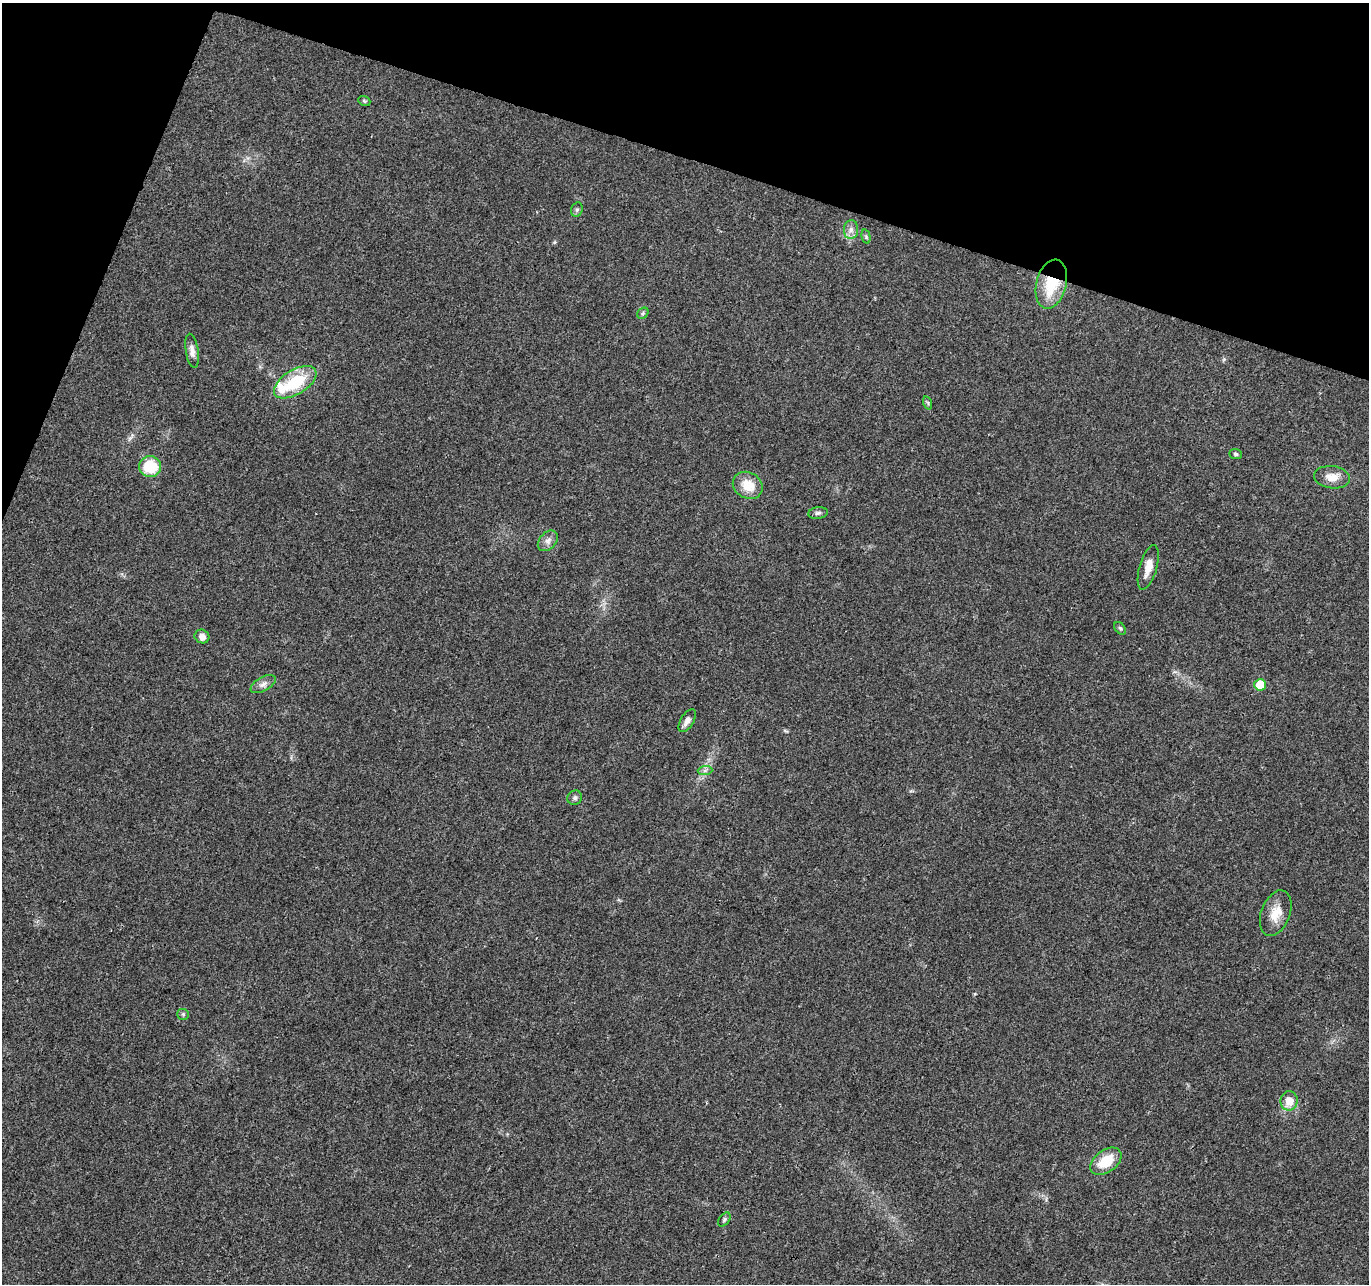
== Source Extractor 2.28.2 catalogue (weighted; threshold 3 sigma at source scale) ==
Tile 2 of 4 x 4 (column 2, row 1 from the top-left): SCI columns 1367-2733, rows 4060-5341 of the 5476 x 5619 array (HDU 1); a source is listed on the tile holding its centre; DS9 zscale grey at full resolution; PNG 1371 x 1286 px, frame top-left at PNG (2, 3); each listed source drawn as its Kron ellipse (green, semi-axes under 4 px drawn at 4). Shown black and unused: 16% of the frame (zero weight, under 3 of 4 exposures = <1% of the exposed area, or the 3 px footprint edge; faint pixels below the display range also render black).
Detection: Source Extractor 2.28.2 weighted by HDU 2 'WHT'; one run over the whole footprint, this tile lists its part. Background 0.0267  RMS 0.0031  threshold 0.0138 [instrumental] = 3 sigma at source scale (4.5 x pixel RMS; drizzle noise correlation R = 1.50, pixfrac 1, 0.0396/0.0396 arcsec/px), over >= 5 px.
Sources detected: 29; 1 inside a brighter listed object's ellipse — not listed separately; the other 28 listed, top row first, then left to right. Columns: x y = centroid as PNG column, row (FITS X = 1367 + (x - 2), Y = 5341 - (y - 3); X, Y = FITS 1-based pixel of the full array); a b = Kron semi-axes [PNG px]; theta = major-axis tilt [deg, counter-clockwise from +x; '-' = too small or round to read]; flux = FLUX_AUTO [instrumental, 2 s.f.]
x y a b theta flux
364 101 6 4 -22 0.46
577 210 7 5 69 0.69
851 230 9 7 89 1.6
866 237 7 4 -75 0.43
1051 284 25 15 75 12
643 313 6 5 - 0.54
192 351 17 6 -81 1.9
295 382 24 12 31 14
928 403 7 4 -72 0.49
1235 454 6 5 - 0.57
150 467 11 10 - 12
1332 477 18 11 -7 3.5
748 485 15 13 -31 5.7
818 513 10 5 8 0.77
548 541 12 8 47 1.6
1148 567 23 8 74 3.7
1120 628 7 4 -52 0.58
202 636 7 6 - 1.5
263 684 14 7 29 1.6
1260 685 6 6 - 6.7
687 721 12 6 58 1.7
705 771 7 4 2 0.77
575 798 7 7 - 0.81
1276 913 24 14 69 5.2
183 1014 6 5 - 0.52
1289 1101 10 8 80 3.9
1106 1161 17 11 36 8.3
724 1219 8 5 54 0.56
Overlapping masked pixels (flux is a lower limit): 1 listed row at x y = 1051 284